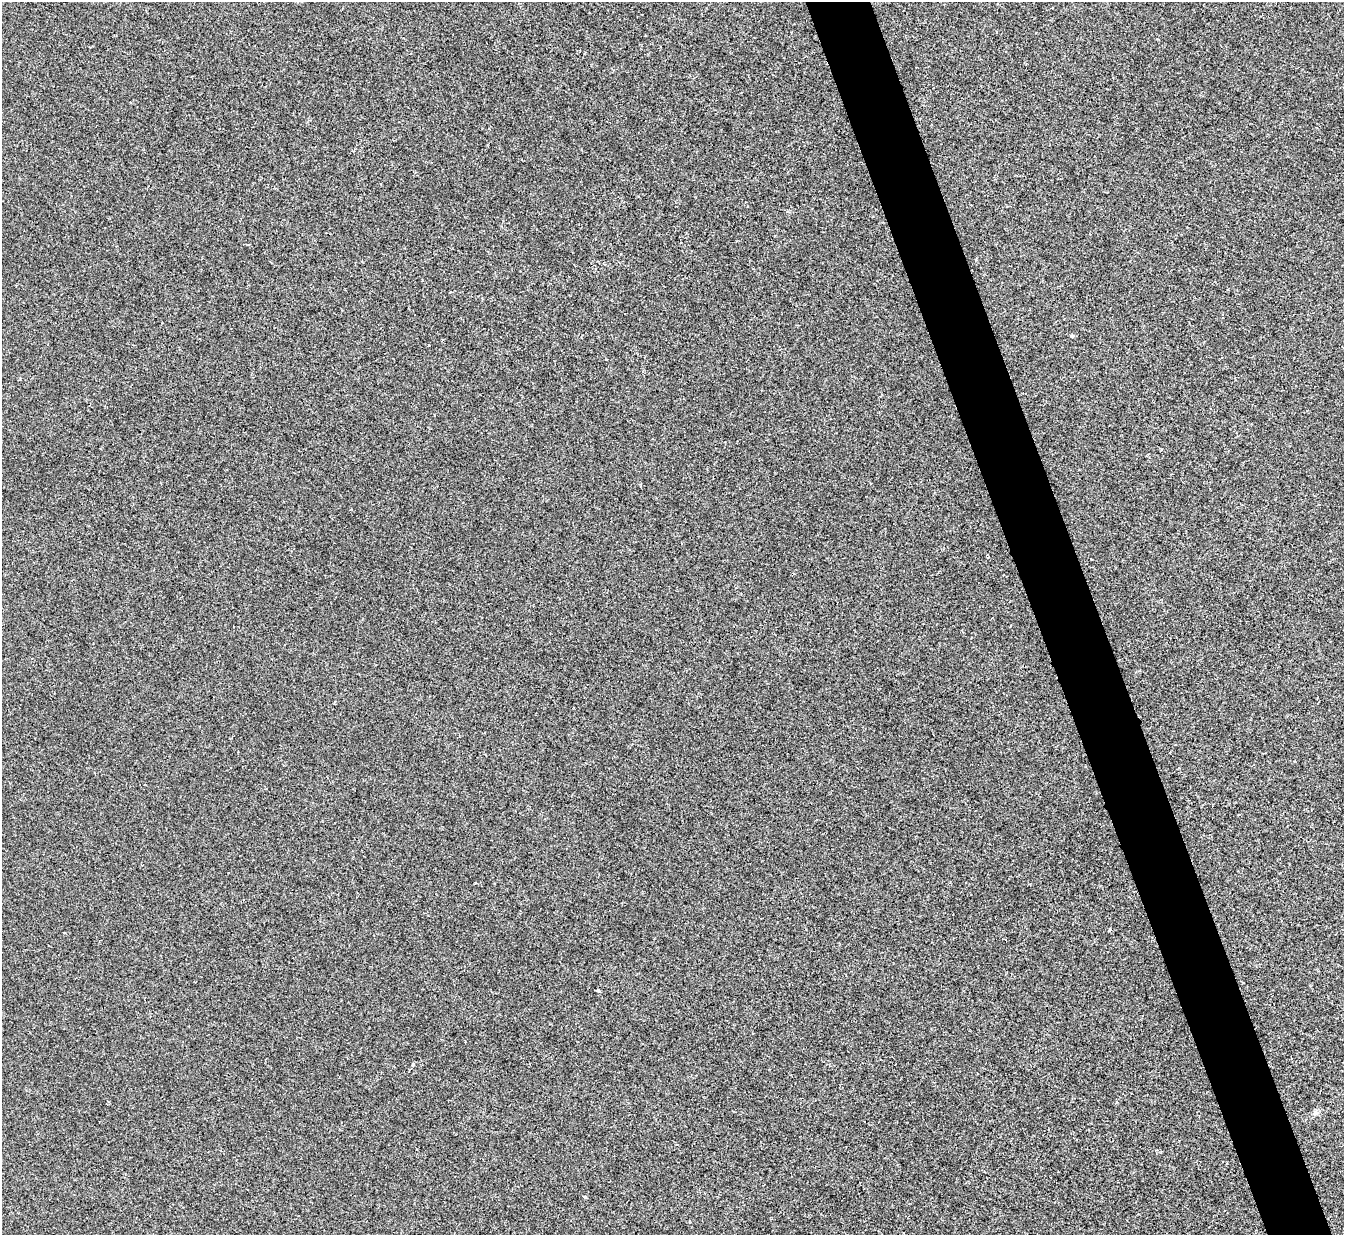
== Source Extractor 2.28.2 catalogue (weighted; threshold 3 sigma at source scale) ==
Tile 6 of 4 x 4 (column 2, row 2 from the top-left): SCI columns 1345-2686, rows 2740-3972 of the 5370 x 5353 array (HDU 1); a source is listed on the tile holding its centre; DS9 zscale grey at full resolution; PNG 1346 x 1237 px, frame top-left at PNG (2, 2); no overlay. Shown black and unused: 5% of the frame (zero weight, under 2 of 3 exposures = <1% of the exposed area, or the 3 px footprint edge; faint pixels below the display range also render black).
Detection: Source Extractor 2.28.2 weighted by HDU 2 'WHT'; one run over the whole footprint, this tile lists its part. Background 0.00107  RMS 0.005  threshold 0.0225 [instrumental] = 3 sigma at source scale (4.5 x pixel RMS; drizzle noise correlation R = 1.50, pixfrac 1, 0.05/0.05 arcsec/px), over >= 5 px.
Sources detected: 7; all 7 listed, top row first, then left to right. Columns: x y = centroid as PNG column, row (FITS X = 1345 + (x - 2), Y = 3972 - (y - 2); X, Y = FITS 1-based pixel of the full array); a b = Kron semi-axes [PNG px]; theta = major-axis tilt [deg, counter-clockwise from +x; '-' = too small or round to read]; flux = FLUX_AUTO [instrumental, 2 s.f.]
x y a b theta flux
1072 336 4 4 - 0.9
429 344 3 3 - 1.1
606 359 3 2 - 0.48
598 990 3 3 - 1.5
413 1064 3 3 - 0.98
1315 1113 8 5 25 1.3
585 1198 3 3 - 0.8